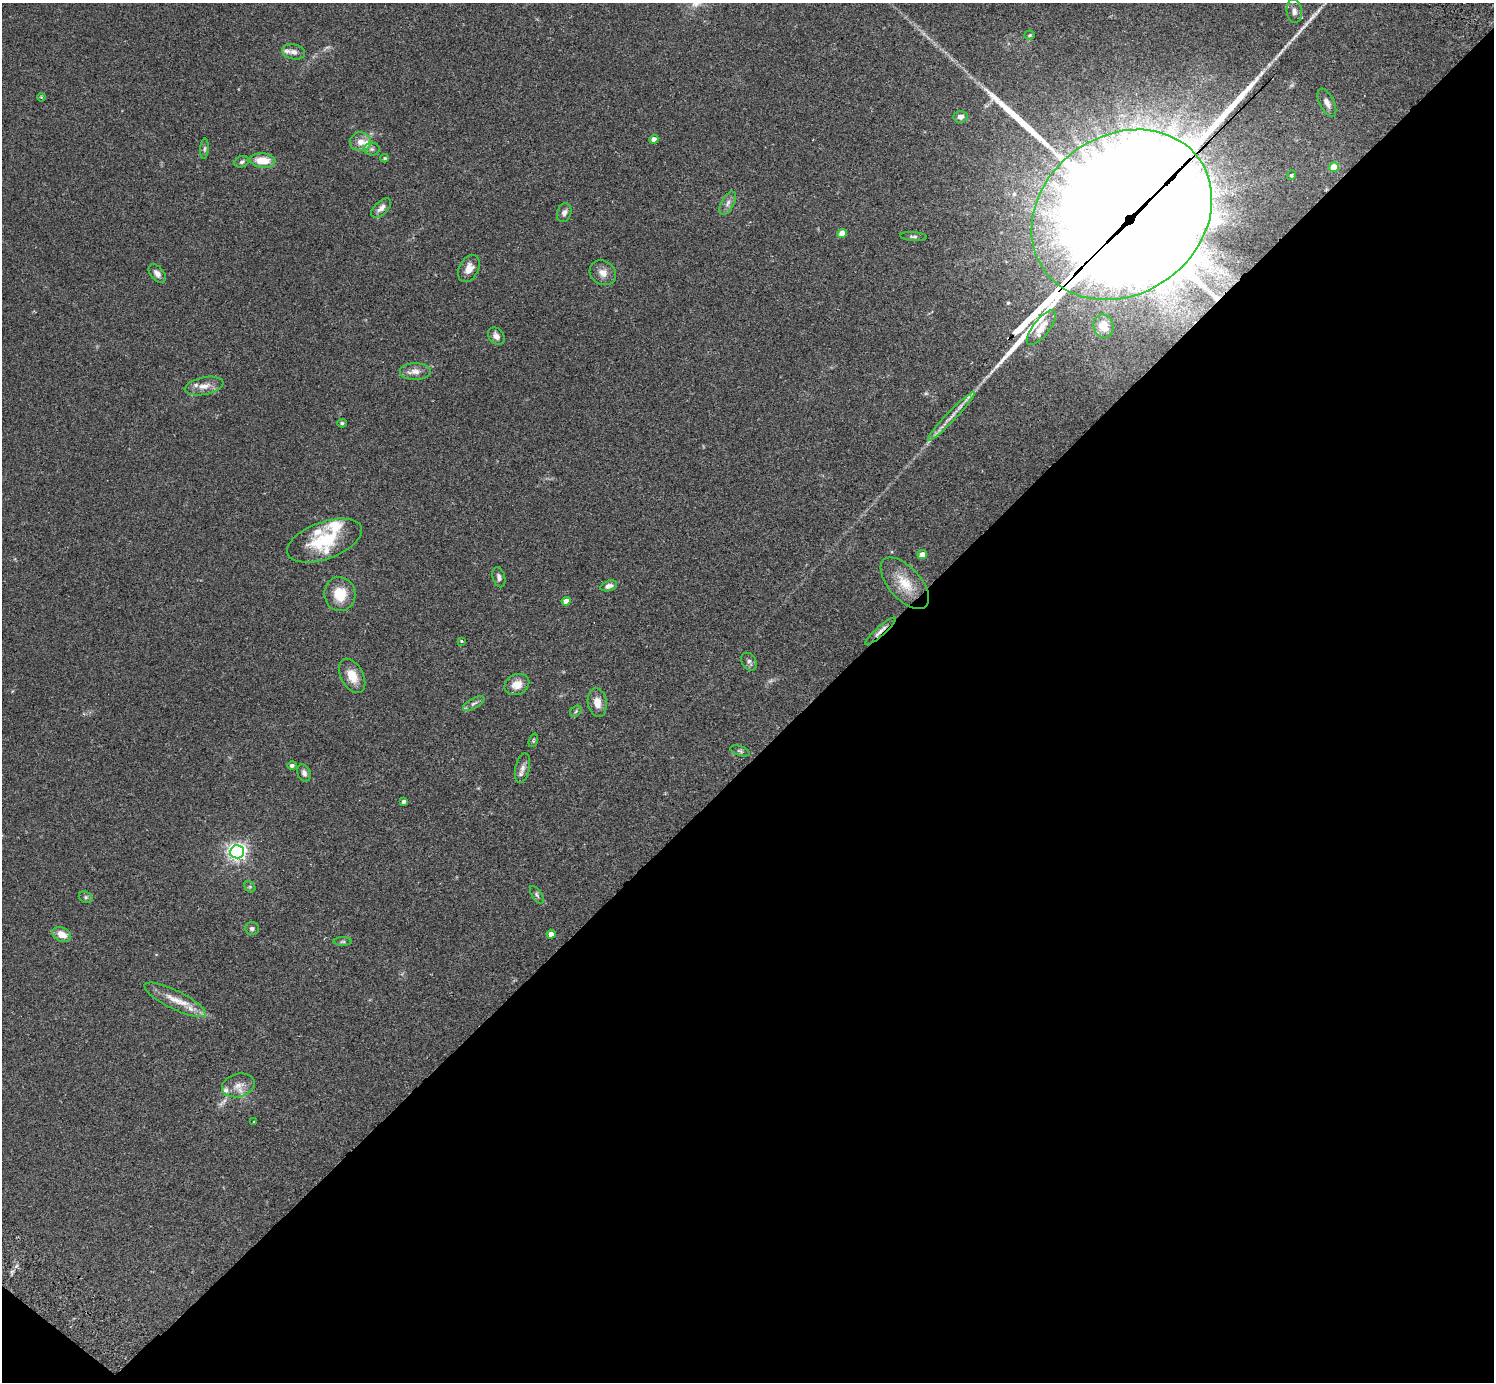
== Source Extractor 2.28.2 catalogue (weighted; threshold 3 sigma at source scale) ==
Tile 15 of 4 x 4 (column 3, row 4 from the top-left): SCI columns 3032-4523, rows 346-1725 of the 6059 x 6069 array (HDU 1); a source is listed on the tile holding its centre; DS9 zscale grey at full resolution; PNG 1496 x 1384 px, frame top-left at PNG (2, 3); each listed source drawn as its Kron ellipse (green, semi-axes under 4 px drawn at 4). Shown black and unused: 46% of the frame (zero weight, under 2 of 3 exposures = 3% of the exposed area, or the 3 px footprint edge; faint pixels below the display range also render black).
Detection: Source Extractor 2.28.2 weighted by HDU 2 'WHT'; one run over the whole footprint, this tile lists its part. Background 0.109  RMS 0.0064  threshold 0.0288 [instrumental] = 3 sigma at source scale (4.5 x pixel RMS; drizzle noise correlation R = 1.50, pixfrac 1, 0.05/0.05 arcsec/px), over >= 5 px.
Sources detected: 78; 2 too faint to see at this stretch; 1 inside a brighter object's white glare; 3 long thin detections or spike segments (spike, bleed or trail) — neither listed nor drawn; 9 inside a brighter listed object's ellipse — not listed separately; the other 63 listed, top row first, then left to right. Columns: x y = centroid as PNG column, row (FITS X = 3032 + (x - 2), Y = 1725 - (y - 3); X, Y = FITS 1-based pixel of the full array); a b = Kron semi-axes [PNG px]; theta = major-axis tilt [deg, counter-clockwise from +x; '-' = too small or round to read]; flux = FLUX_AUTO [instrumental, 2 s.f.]
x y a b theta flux
1294 11 12 7 -84 2.9
1030 35 5 4 - 0.76
294 52 11 7 -11 3.1
41 97 4 3 - 0.62
1327 103 15 7 -64 3.4
961 117 7 5 3 2.3
654 139 4 4 - 4.3
360 142 10 9 - 5.6
204 149 10 4 85 1.2
372 149 8 6 -1 1.7
385 158 4 4 - 0.63
263 160 13 7 -5 11
242 162 7 5 22 1.6
1334 167 5 4 - 10
1291 175 5 4 - 1.5
728 203 13 6 61 3
381 208 12 6 43 3.4
564 213 9 7 71 2.6
1122 215 95 79 36 24000
842 234 5 4 - 7.6
913 237 13 4 -5 1.6
469 268 14 9 62 5.8
157 273 11 6 -50 3.2
603 273 14 11 -34 5.2
1103 326 12 10 -75 9.3
1041 328 21 8 52 7.1
496 336 9 7 -49 2.9
415 371 15 8 0 4.5
204 386 19 8 11 6.6
951 416 33 5 46 6.4
342 423 5 3 - 0.87
324 541 39 18 20 29
922 555 5 4 - 6.9
499 577 10 6 -75 2.3
905 583 31 16 -48 16
609 586 8 5 18 2.8
340 594 17 15 -82 14
566 601 4 4 - 5.4
880 631 20 4 41 3.4
462 641 3 3 - 0.92
749 662 9 7 -55 2
352 676 18 11 -62 9.2
517 685 13 10 26 6.9
597 702 14 9 -81 5.4
474 703 12 5 29 1.9
576 711 6 5 - 1.1
533 740 7 4 71 0.78
740 751 10 5 -18 1.4
292 765 5 4 - 1.8
522 768 15 7 78 3.5
304 773 9 6 -70 2.2
404 802 4 4 - 1.9
237 852 7 6 - 270
250 887 6 5 - 0.91
537 895 10 5 -57 1.4
86 897 7 5 -21 1.2
252 928 7 6 - 1.6
62 934 10 7 -24 6.7
551 934 4 4 - 3.3
343 942 9 4 0 1.1
175 1000 34 9 -26 11
238 1085 16 11 14 6.5
253 1122 3 2 - 0.49
Overlapping masked pixels (flux is a lower limit): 2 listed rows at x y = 1122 215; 880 631